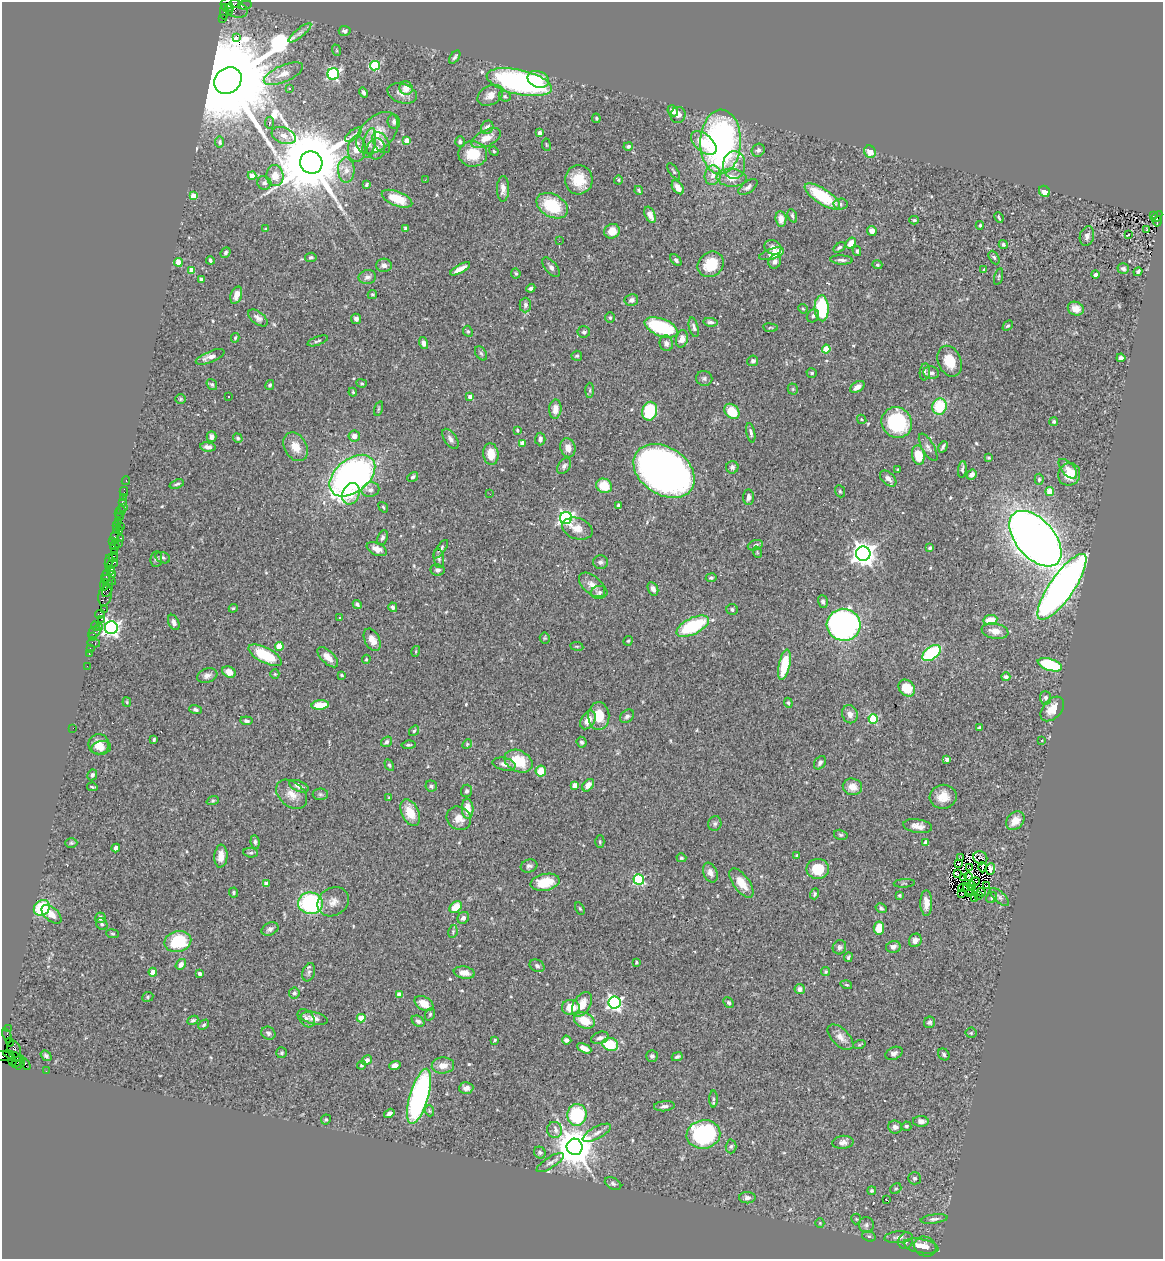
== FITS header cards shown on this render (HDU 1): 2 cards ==
NAXIS1  =                 1161
NAXIS2  =                 1257

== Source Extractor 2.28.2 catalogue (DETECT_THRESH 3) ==
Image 1161 x 1257 px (HDU 1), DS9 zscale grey, 1 PNG px = 1 image px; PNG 1165 x 1261 px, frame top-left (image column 1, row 1257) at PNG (2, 2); each listed source drawn as its Kron ellipse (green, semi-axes under 4 px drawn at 4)
Background 0.675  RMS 0.042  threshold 0.127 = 3 sigma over >= 5 px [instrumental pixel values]
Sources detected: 554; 5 with non-positive FLUX_AUTO (blend fragments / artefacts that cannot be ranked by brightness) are neither listed nor drawn; of the other 549, the 500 brightest by FLUX_AUTO listed and drawn (49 fainter detections omitted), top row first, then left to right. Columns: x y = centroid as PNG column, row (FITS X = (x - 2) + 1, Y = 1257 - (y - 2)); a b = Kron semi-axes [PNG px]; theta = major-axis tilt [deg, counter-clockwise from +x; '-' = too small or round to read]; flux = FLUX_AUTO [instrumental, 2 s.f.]
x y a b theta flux
235 4 5 3 - 170
245 5 7 3 12 40
229 8 4 3 - 210
234 8 14 8 -25 650
229 11 4 3 - 240
224 12 8 3 87 68
223 19 3 2 - 230
345 31 6 5 - 7.3
300 33 14 3 39 10
237 37 4 3 - 2300
336 50 6 3 -71 2.8
455 57 7 4 56 6.4
375 66 5 5 - 190
283 74 21 8 24 31
333 74 6 6 - 440
538 79 11 8 -22 53
228 81 15 12 44 91000
519 82 33 12 -12 680
406 88 7 6 - 27
289 89 3 3 - 4.7
364 93 5 3 - 6.4
402 93 15 9 -18 24
490 95 13 9 28 23
505 96 6 5 - 5.4
673 111 6 5 - 20
678 115 8 7 - 14
596 118 4 3 - 3.2
394 122 7 6 - 8.7
269 123 6 4 81 6
487 127 7 6 - 12
377 133 25 16 44 68
540 133 4 3 - 26
353 135 10 4 38 8.6
284 136 12 8 -22 20
486 138 16 8 26 34
407 140 4 4 - 45
460 141 5 5 - 6.6
220 142 5 4 - 6.4
721 142 32 20 88 900
369 143 15 6 78 15
381 143 12 7 -57 15
704 143 15 8 -41 62
546 145 6 3 -82 3
628 146 4 4 - 5.8
357 149 13 9 86 33
376 149 10 9 - 19
758 150 7 6 - 7.6
494 151 5 4 - 3.7
870 152 6 5 - 28
473 154 14 12 -2 75
311 163 11 11 - 38000
734 165 14 11 86 31
346 170 12 8 -90 22
674 172 9 3 -55 4.3
713 175 10 8 80 19
252 176 4 4 - 41
275 176 10 8 -84 30
731 178 15 9 -4 40
425 180 3 2 - 4.4
579 180 14 14 - 63
618 180 4 4 - 3.4
264 183 7 6 - 8.5
366 185 3 3 - 3.9
678 187 8 5 -53 21
748 187 11 5 36 9.6
503 189 13 6 89 17
639 190 4 2 - 3.5
1044 191 6 5 - 22
193 196 4 4 - 46
822 196 20 7 -33 120
397 199 16 7 -22 72
840 204 7 5 4 7.7
552 206 17 11 -29 130
650 215 8 5 -66 21
792 216 7 4 -67 6
1153 216 3 2 - 110
1157 216 6 3 48 99
999 218 6 2 -66 3.5
781 219 8 5 -85 22
914 220 5 4 - 4
1158 221 5 4 - 160
980 225 4 4 - 5.7
265 229 4 3 - 3.2
406 229 4 4 - 8.6
1147 230 3 2 - 7.8
612 231 8 7 - 30
872 231 5 5 - 13
1128 235 3 2 - 45
1087 236 10 7 76 11
559 241 2 2 - 4.3
851 243 6 4 55 27
1003 245 4 4 - 5.4
773 247 9 7 -25 15
839 247 6 4 33 5.9
857 251 5 4 - 4.6
226 252 6 4 49 5.4
772 254 13 5 18 52
311 257 6 4 9 6
994 257 7 4 -62 5.6
210 260 4 3 - 5.6
676 260 7 4 -44 7.8
841 260 11 4 -3 9.1
775 261 7 6 - 12
178 262 4 4 - 60
711 264 14 12 41 73
384 265 8 6 1 12
877 265 5 4 - 4.1
551 267 11 5 -51 11
460 269 11 4 29 20
984 269 4 3 - 7.2
1123 269 6 5 - 7.6
191 270 4 4 - 34
1138 272 5 3 - 7.2
516 273 5 4 - 4.8
1095 275 4 3 - 9.3
367 277 9 7 11 11
998 277 9 3 75 3.5
202 279 4 3 - 6.5
531 288 4 4 - 8.2
372 294 4 4 - 4.4
236 295 9 5 71 26
631 300 7 6 - 10
525 305 7 5 89 7.9
822 308 13 7 -88 210
803 309 5 3 - 3.1
1076 309 8 6 -25 22
813 316 7 5 51 8.2
258 318 11 6 -37 12
610 318 5 5 - 4.3
356 319 5 5 - 8.2
710 322 7 4 -6 7.4
1008 326 6 4 43 4.3
661 327 17 8 -21 230
694 327 10 4 -76 7.6
770 328 7 3 -7 3.4
468 331 6 4 -66 4
584 332 6 5 - 5.7
235 338 5 3 - 3.8
682 339 9 6 79 19
318 341 11 4 20 5.3
424 343 6 4 -75 11
666 343 8 6 -73 10
826 349 4 4 - 63
481 353 8 5 -54 5.7
577 356 5 5 - 4.4
210 357 15 5 22 20
1121 358 4 4 - 8.5
753 361 5 5 - 7
950 361 16 11 -66 58
925 372 8 5 83 7.3
812 373 5 4 - 4.9
931 373 8 6 -9 11
704 378 8 7 - 8.1
362 383 5 4 - 4.4
212 385 6 4 -54 5.4
270 385 5 3 - 5.3
857 387 8 5 35 18
793 389 5 5 - 3.6
590 390 7 4 89 5.3
353 392 4 3 - 3.4
229 396 3 3 - 12
470 397 4 4 - 19
180 399 5 5 - 3.9
939 407 8 7 - 100
378 409 7 3 71 3.7
555 409 9 6 86 19
650 411 9 7 76 140
732 411 8 6 -44 72
862 419 5 4 - 3.2
1054 421 4 4 - 4.6
897 423 16 14 -48 240
517 430 4 3 - 3.8
751 433 10 4 -79 8
211 436 5 5 - 13
354 436 6 5 - 16
238 438 5 4 - 4.4
450 439 11 6 -56 11
540 439 6 5 - 9
523 443 4 4 - 24
208 447 8 4 -7 14
296 447 15 11 -59 38
928 447 15 6 -60 11
943 447 6 3 62 6.1
568 448 9 7 -76 21
491 454 11 7 -83 38
918 455 10 6 -79 66
989 457 3 3 - 3.6
564 466 9 5 52 9.1
732 467 6 6 - 7.9
962 469 8 4 84 5.6
1068 469 12 6 -48 18
898 470 3 2 - 3.1
664 471 33 23 -34 1800
1069 474 11 10 - 54
972 475 5 4 - 10
352 476 26 16 39 1300
413 477 5 4 - 6.3
888 479 10 6 -43 15
1039 479 6 4 88 5
126 481 4 2 - 20
177 484 7 3 19 4.3
604 486 8 7 - 66
370 490 9 7 12 13
840 491 6 4 -68 4.4
1050 491 4 4 - 57
124 492 4 2 - 28
351 494 11 8 66 42
490 494 2 2 - 6.3
123 497 2 2 - 14
749 497 8 5 86 9.6
122 502 4 3 - 48
618 505 4 3 - 4.7
123 507 3 2 - 12
383 507 6 3 -55 3.3
121 510 5 2 - 21
119 514 4 2 - 22
119 517 4 2 - 45
566 518 6 6 - 640
118 521 2 2 - 35
117 526 3 3 - 43
121 527 3 2 - 34
116 529 2 2 - 67
577 529 16 10 -18 32
119 531 3 3 - 46
114 537 3 3 - 78
121 538 3 2 - 120
382 538 8 5 68 7.8
1035 539 33 19 -48 3600
113 542 3 2 - 53
118 543 3 2 - 16
755 545 8 5 19 7.5
115 546 5 2 - 46
930 548 4 3 - 6.3
377 549 11 6 -24 23
441 549 11 4 53 8.6
114 551 2 2 - 50
757 552 6 3 -72 2.8
863 554 7 7 - 2500
113 557 5 3 - 180
163 558 7 5 -23 6
439 558 10 5 -84 7.9
156 559 8 6 82 6.3
109 562 8 3 87 150
600 562 7 7 - 8.1
112 564 6 3 37 140
110 570 5 3 - 680
438 570 7 5 -8 7.5
112 574 4 4 - 270
106 577 7 3 77 190
711 578 5 4 - 4.8
109 580 7 3 -30 120
104 585 6 4 81 110
592 585 15 9 -42 25
1062 587 39 12 55 2000
108 589 9 4 69 150
653 589 7 5 -64 13
599 592 8 6 9 9.3
105 595 11 6 78 430
823 602 6 4 -72 7.3
357 604 5 3 - 5.9
393 607 5 4 - 6.2
233 608 4 4 - 3.6
104 609 2 2 - 75
732 610 6 5 - 6.8
100 614 5 4 - 160
339 618 3 3 - 7.9
101 619 3 2 - 57
990 620 7 5 11 47
174 622 8 5 -65 15
844 625 17 16 - 870
95 626 4 3 - 76
693 626 17 8 26 200
100 627 3 2 - 48
111 628 6 6 - 1100
995 631 13 7 -10 27
94 632 7 5 39 140
93 637 3 2 - 14
545 638 5 5 - 3.6
372 640 12 7 -63 23
628 641 5 4 - 3.9
94 643 6 3 -12 150
577 646 6 3 -8 3.1
279 647 4 4 - 65
90 648 2 2 - 15
416 651 5 3 - 2.9
931 653 10 6 36 230
89 654 3 2 - 46
265 655 18 7 -28 120
328 657 13 6 -44 23
366 659 5 4 - 3.7
784 665 15 5 78 100
1050 665 13 6 -18 220
87 666 2 2 - 16
229 672 7 5 -33 21
275 674 5 4 - 3
342 675 3 2 - 3.6
207 676 10 7 17 13
1006 677 4 3 - 6.9
907 688 9 7 -46 70
1046 698 7 5 -85 7.5
127 702 4 4 - 2.9
788 703 5 4 - 3.5
320 705 8 4 6 53
195 709 6 4 -19 6.7
1052 709 14 9 48 37
850 714 9 7 -72 17
599 716 14 10 -89 52
627 716 8 5 41 7.7
873 719 5 5 - 170
588 720 10 6 60 26
246 721 6 4 -7 7
73 728 2 2 - 22
980 728 4 3 - 5.6
414 731 5 4 - 3.9
154 739 3 3 - 4.3
1042 740 3 2 - 4
387 742 6 4 35 6.8
581 742 5 5 - 6
99 744 10 10 - 29
467 744 5 4 - 3.3
408 745 7 3 8 4.2
101 748 9 7 13 18
947 759 4 4 - 13
518 761 15 10 -25 89
820 763 7 5 55 8.3
504 764 12 6 -10 13
389 765 6 4 -60 4
541 771 5 5 - 45
92 775 5 5 - 7.3
575 785 4 4 - 34
588 785 7 5 50 18
299 786 10 5 -23 13
431 786 6 5 - 6
92 787 5 2 - 3.8
852 787 10 8 -13 23
466 791 6 5 - 6.1
292 794 17 12 -41 32
320 794 7 5 -1 6.3
943 797 13 12 - 39
389 798 4 4 - 2.9
213 801 6 4 19 4.1
468 809 10 6 -87 42
410 813 14 8 -65 54
459 818 13 11 -38 31
1015 821 10 8 44 31
715 823 7 6 - 7
918 826 14 7 -8 21
841 835 7 5 -14 5.1
255 842 7 4 -84 6.2
600 842 6 4 -90 4.2
926 842 4 3 - 19
71 843 6 5 - 4.5
116 848 4 4 - 11
251 853 7 4 -4 5.2
221 856 11 6 85 28
797 856 3 3 - 8.5
960 857 4 2 - 2.8
681 858 5 4 - 4.2
980 858 7 6 - 4.5
959 863 3 2 - 4.7
529 866 8 6 18 8.6
983 867 5 3 - 12
970 868 2 2 - 4.4
818 869 11 10 - 77
990 869 6 4 83 8.7
710 873 10 7 -67 16
957 873 4 2 - 5.2
968 877 4 3 - 14
963 878 3 2 - 3
639 880 5 5 - 250
545 882 15 8 12 75
975 882 5 2 - 4
741 883 17 8 -53 41
904 883 11 3 3 3.4
266 884 4 4 - 18
971 886 4 3 - 4.3
987 886 4 3 - 7
964 888 6 2 14 4.5
969 890 7 2 -36 3.1
234 892 5 4 - 4.2
981 892 4 2 - 6.3
815 894 5 4 - 5.1
961 894 3 2 - 3.3
970 894 4 2 - 3
899 895 4 3 - 3.4
979 896 2 2 - 5.8
999 897 12 5 -42 8.9
974 898 2 2 - 3.1
992 898 6 5 - 6.7
333 902 16 14 33 28
310 903 12 11 - 320
926 903 13 6 -89 24
456 907 7 5 41 53
42 908 9 7 40 130
881 908 6 4 -32 5.3
580 909 6 3 -62 3.5
51 914 12 6 -42 27
100 918 5 5 - 11
463 918 6 5 - 8.8
102 924 6 5 - 6.4
879 928 6 5 - 51
270 929 9 6 27 9.6
453 931 6 4 81 4.8
113 934 6 4 -7 3.6
915 940 7 6 - 13
178 942 13 10 14 150
839 947 7 6 - 7.3
893 947 7 6 - 11
848 957 5 3 - 5
636 962 3 3 - 4.6
181 964 6 4 53 14
537 966 8 6 -24 8.8
153 972 4 4 - 47
309 972 9 6 71 8
826 972 4 4 - 3.4
464 973 11 6 -9 24
200 974 4 3 - 6.8
846 985 6 3 -19 3.3
800 989 5 5 - 13
294 993 5 5 - 7.7
400 995 4 4 - 41
148 997 6 5 - 4.8
614 1003 6 6 - 740
729 1003 6 4 -46 5.4
424 1004 10 6 -29 30
582 1004 13 8 58 39
571 1007 9 7 -1 48
430 1014 6 4 71 4.6
306 1018 10 7 -50 9
314 1018 14 6 -12 15
361 1018 4 4 - 68
193 1020 6 4 25 5.6
418 1021 7 5 -33 8.2
584 1021 11 7 -22 61
929 1022 6 5 - 5.9
204 1025 6 3 44 4.1
8 1029 2 2 - 14
268 1033 7 6 - 7
971 1033 5 5 - 3.5
7 1035 7 3 -69 93
840 1037 16 8 -44 23
600 1038 9 6 19 11
495 1040 4 3 - 3.6
567 1040 5 4 - 9.5
10 1042 4 2 - 33
610 1044 8 6 -16 88
859 1045 6 4 18 3.8
584 1048 8 4 -27 28
14 1049 8 6 -75 350
282 1053 5 5 - 4.3
894 1053 9 6 24 12
944 1054 6 5 - 6
3 1056 11 5 -4 47
13 1056 11 4 -22 350
46 1056 6 4 -39 8.2
652 1056 6 5 - 8.5
677 1057 5 4 - 6
367 1060 6 4 29 12
13 1061 3 2 - 37
18 1062 7 3 44 130
20 1064 6 4 52 120
25 1064 7 3 -55 130
362 1065 4 4 - 5
395 1065 6 4 20 14
443 1065 11 8 5 25
46 1071 2 2 - 9.3
466 1088 7 6 - 15
419 1096 28 9 74 630
713 1099 8 4 90 5.5
664 1106 10 5 5 9.2
430 1111 6 3 -70 3.2
389 1113 5 4 - 12
577 1115 11 9 84 210
326 1120 5 5 - 4.3
921 1121 8 5 0 12
906 1126 5 4 - 4.3
895 1127 7 6 - 10
555 1130 8 7 - 16
597 1133 16 6 29 16
703 1134 17 14 9 450
843 1142 10 6 6 13
731 1146 7 5 87 6.2
575 1147 8 8 - 9200
540 1153 6 5 - 5.6
550 1163 16 5 32 11
915 1178 6 6 - 5.2
613 1183 9 5 -28 6.5
896 1189 6 5 - 4.7
872 1191 4 4 - 4.5
747 1198 8 5 1 9.2
887 1200 3 2 - 30
856 1219 5 5 - 3.9
934 1219 13 4 7 9.8
820 1223 4 4 - 3.1
866 1225 8 7 - 9.4
869 1236 7 5 -20 5.8
898 1237 14 6 4 15
906 1241 8 7 - 11
921 1246 18 7 -11 37
925 1247 11 9 -21 30
At the frame edge (FLAGS 8, measured only in part): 1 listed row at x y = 3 1056
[49 fainter detections neither listed nor drawn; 5 non-positive-flux detections neither listed nor drawn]